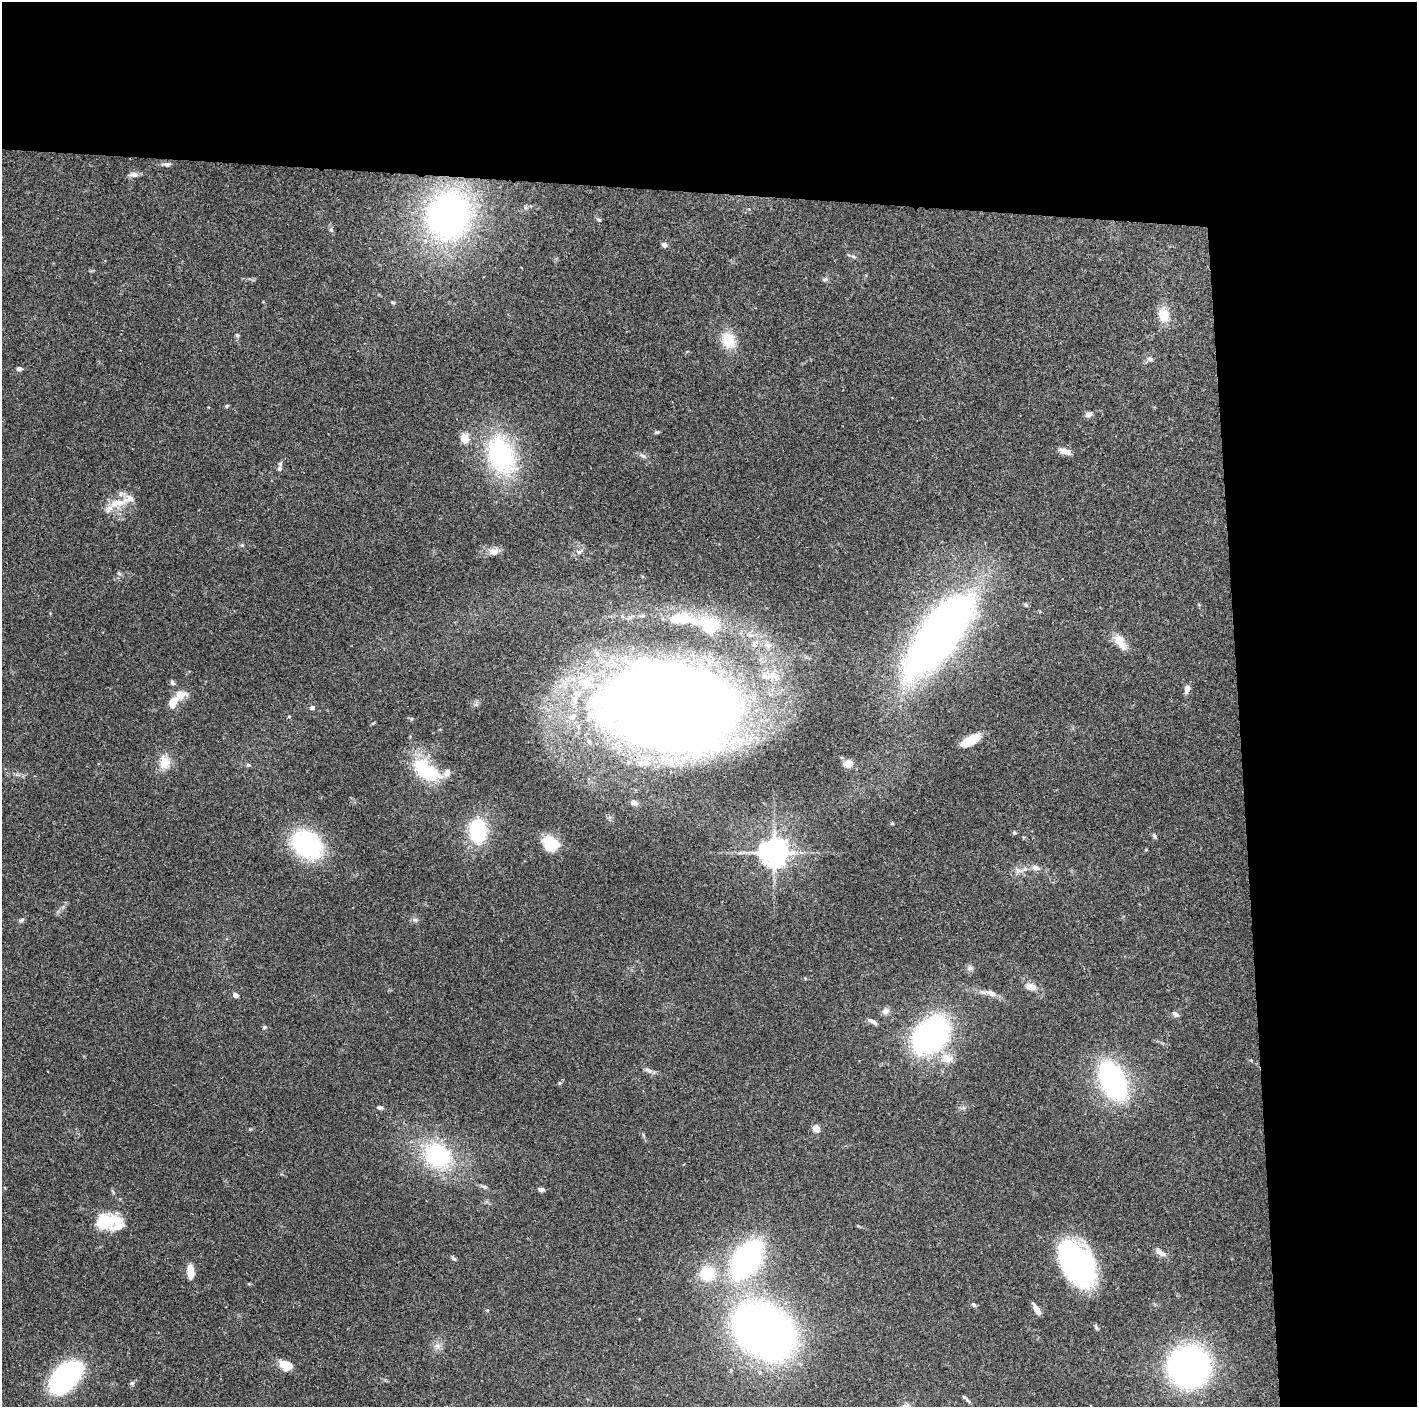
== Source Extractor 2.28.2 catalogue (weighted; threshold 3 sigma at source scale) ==
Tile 3 of 3 x 3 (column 3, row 1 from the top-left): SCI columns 2831-4245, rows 2816-4220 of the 4245 x 4224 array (HDU 1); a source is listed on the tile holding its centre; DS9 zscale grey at full resolution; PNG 1419 x 1409 px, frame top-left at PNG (2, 2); no overlay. Shown black and unused: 24% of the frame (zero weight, under 3 of 4 exposures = <1% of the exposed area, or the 3 px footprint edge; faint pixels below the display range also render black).
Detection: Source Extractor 2.28.2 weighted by HDU 2 'WHT'; one run over the whole footprint, this tile lists its part. Background 0.074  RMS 0.006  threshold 0.0269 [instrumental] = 3 sigma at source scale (4.5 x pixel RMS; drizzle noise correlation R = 1.50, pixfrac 1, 0.05/0.05 arcsec/px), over >= 5 px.
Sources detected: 105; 1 inside a brighter object's white glare — not listed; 9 inside a brighter listed object's ellipse — not listed separately; the other 95 listed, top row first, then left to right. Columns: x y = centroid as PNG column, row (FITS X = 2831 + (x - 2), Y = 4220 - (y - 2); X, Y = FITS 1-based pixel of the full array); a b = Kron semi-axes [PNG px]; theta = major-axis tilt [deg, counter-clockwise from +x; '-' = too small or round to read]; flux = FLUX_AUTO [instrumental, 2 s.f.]
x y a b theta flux
167 164 9 6 -4 1.7
133 175 13 6 0 2.7
525 207 6 4 -71 0.79
448 215 36 31 75 240
599 220 6 5 - 1
331 229 8 5 -64 1.3
664 245 6 6 - 1.9
853 256 7 4 -31 1.1
825 279 8 4 1 1.1
393 302 6 5 - 0.84
1164 315 21 14 -79 9.6
237 335 6 4 -45 0.83
729 340 21 16 -66 13
1150 359 9 6 -16 1.8
19 369 6 5 - 1.9
227 406 5 4 - 0.77
1088 414 8 6 15 2.4
657 432 7 5 14 0.86
465 439 14 10 -77 5.9
1064 451 15 7 -18 3.9
501 455 46 29 -69 76
643 456 10 5 -25 1.8
280 469 7 6 - 1.6
117 503 25 10 6 11
242 545 6 4 -44 0.8
493 551 13 9 -8 4
579 552 10 5 36 2
119 573 7 4 -46 0.92
1026 605 6 5 - 0.9
680 618 30 14 4 18
710 626 12 10 -15 43
940 634 85 30 53 440
1120 640 17 14 -30 6.8
767 645 13 7 -11 3.9
766 677 26 10 -13 10
172 683 8 5 -52 1.3
1187 689 10 6 79 2.8
186 694 10 7 -29 2.2
173 702 13 8 60 7.5
312 707 6 5 - 1.4
671 708 109 68 -5 1400
373 723 6 3 19 0.55
971 740 23 9 28 11
164 762 20 14 -89 8.7
848 763 10 9 - 4.6
248 765 5 5 - 0.85
426 770 40 20 -37 31
634 803 7 5 -22 2.8
892 823 6 3 -71 0.59
478 831 18 14 -87 46
1014 832 5 5 - 0.79
1154 836 8 4 -70 1
549 839 21 12 79 11
307 845 31 24 -40 71
774 852 9 8 - 750
1036 868 11 7 -17 3.2
1018 870 12 6 -21 2.6
21 920 8 5 36 1.1
415 920 6 6 - 1.4
970 968 8 7 - 1.9
1031 987 14 8 -7 4.7
991 993 19 7 -19 4.2
235 995 4 4 - 4.5
886 1011 10 8 33 2.6
1176 1014 10 6 -33 1.9
873 1021 13 5 -29 2.1
264 1027 6 4 21 0.87
930 1035 25 18 44 230
947 1058 17 13 -5 8.1
648 1070 11 6 -25 2.1
1113 1080 29 15 -64 150
560 1083 6 4 20 0.91
380 1108 7 5 -16 1.4
816 1128 5 4 - 14
437 1155 35 28 -35 57
485 1187 8 5 -15 1.3
541 1189 8 5 -10 1.5
108 1221 29 15 -7 28
1160 1252 15 7 -38 4
453 1258 7 5 -20 1
746 1259 32 18 55 160
1076 1263 46 26 -58 120
190 1272 15 7 -87 7.2
707 1273 21 20 - 19
973 1304 8 5 -44 1.1
1036 1309 14 5 -58 3.8
487 1310 5 3 - 0.56
1096 1327 9 4 -64 1.1
764 1331 43 31 -35 570
437 1346 7 7 - 2.4
286 1365 15 10 -23 8.5
1189 1367 26 26 - 290
65 1377 39 21 48 94
132 1383 6 6 - 1.1
964 1397 6 5 - 1.1
Overlapping masked pixels (flux is a lower limit): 1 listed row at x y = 671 708